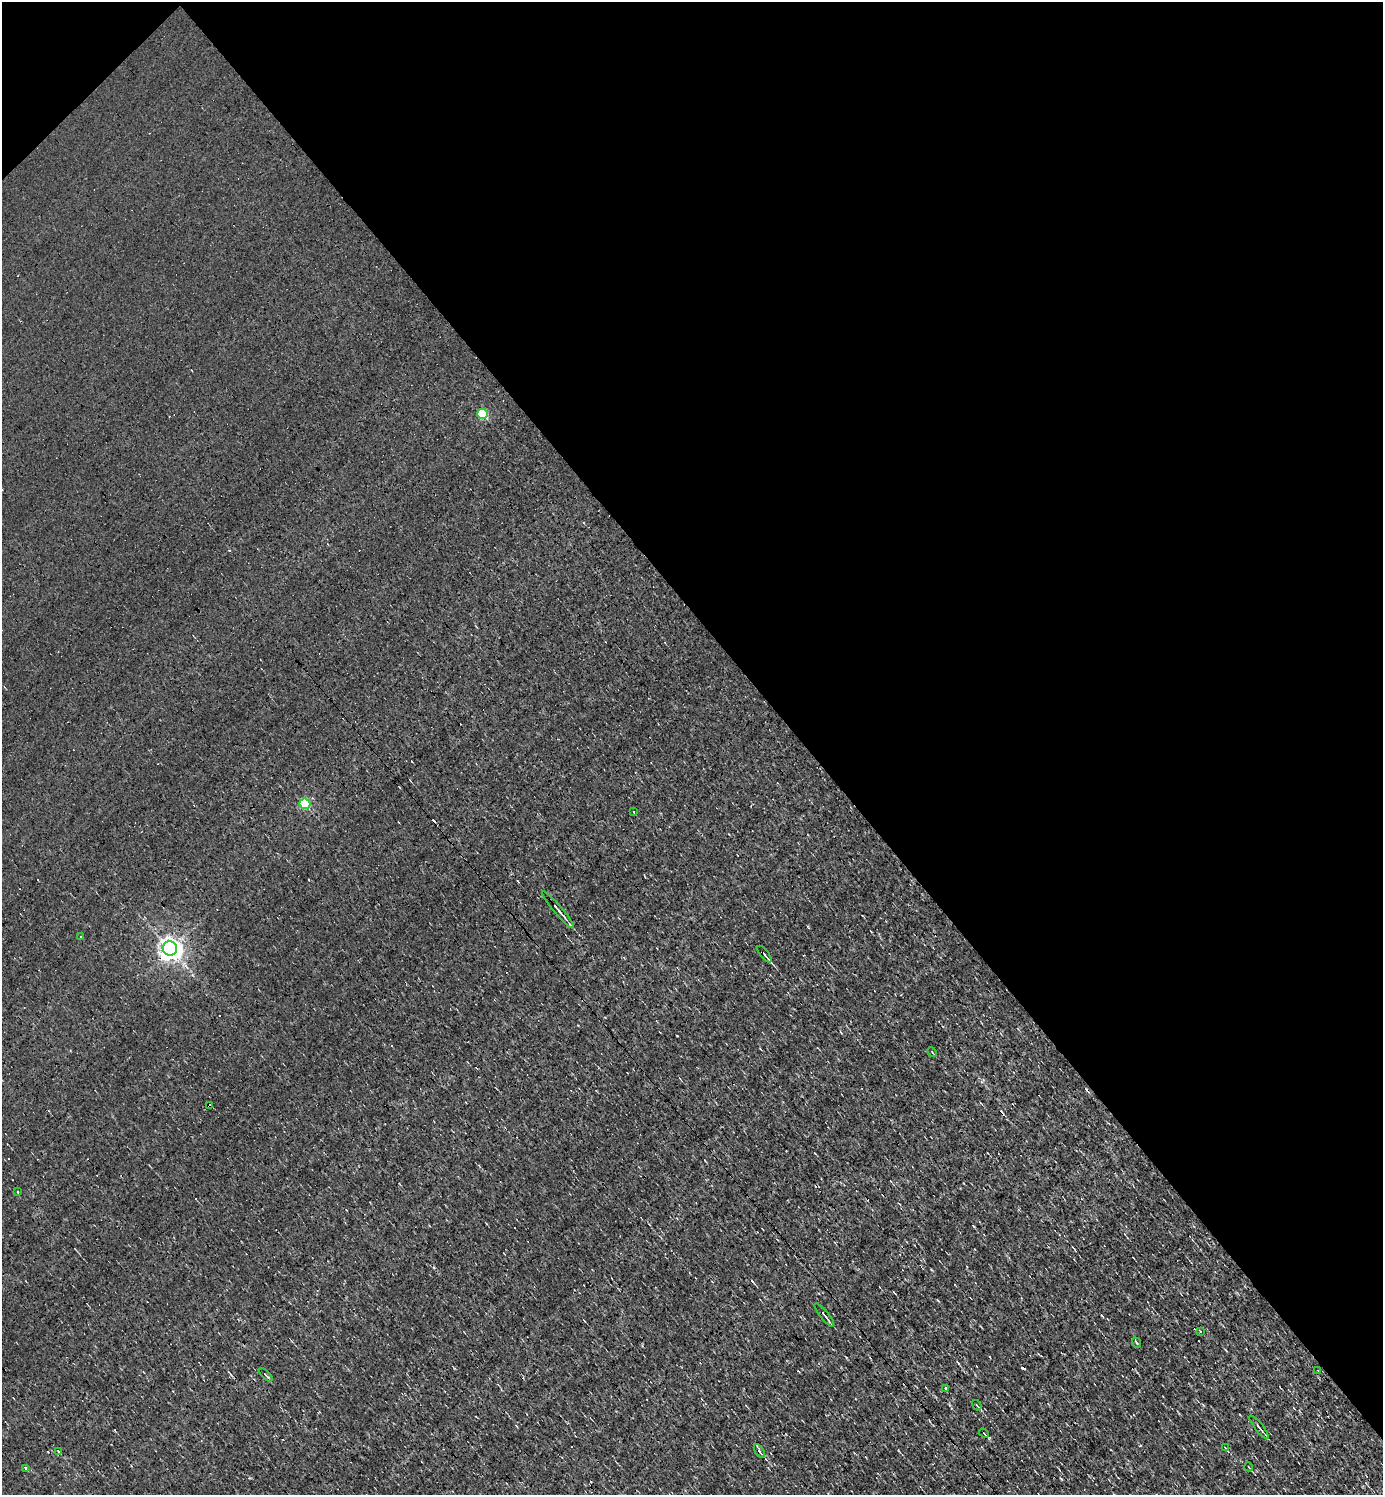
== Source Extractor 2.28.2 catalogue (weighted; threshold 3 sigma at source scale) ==
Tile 3 of 4 x 4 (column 3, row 1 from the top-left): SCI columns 2915-4295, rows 4481-5973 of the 5973 x 5973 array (HDU 1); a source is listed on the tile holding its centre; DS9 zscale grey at full resolution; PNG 1385 x 1497 px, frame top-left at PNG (2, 2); each listed source drawn as its Kron ellipse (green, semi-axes under 4 px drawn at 4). Shown black and unused: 43% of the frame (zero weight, under 3 of 4 exposures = <1% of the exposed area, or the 3 px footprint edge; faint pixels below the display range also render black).
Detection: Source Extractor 2.28.2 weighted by HDU 2 'WHT'; one run over the whole footprint, this tile lists its part. Background 9.75e-05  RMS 0.041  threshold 0.185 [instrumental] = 3 sigma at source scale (4.5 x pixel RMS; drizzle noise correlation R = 1.50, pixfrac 1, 0.05/0.05 arcsec/px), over >= 5 px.
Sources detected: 37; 13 cosmic-ray / hot-pixel residue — neither listed nor drawn; the other 24 listed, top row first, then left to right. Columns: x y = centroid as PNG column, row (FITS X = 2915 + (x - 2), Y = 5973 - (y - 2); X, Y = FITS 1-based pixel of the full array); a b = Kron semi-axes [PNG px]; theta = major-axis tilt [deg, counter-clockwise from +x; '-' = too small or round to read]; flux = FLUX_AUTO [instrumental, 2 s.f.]
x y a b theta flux
482 414 5 5 - 240
305 804 5 5 - 330
634 812 3 3 - 29
558 910 24 3 -49 22
81 937 3 3 - 6.7
170 948 7 7 - 3100
764 954 10 2 -52 9.6
932 1052 5 3 - 3.7
210 1106 3 2 - 10
17 1192 3 2 - 4.4
824 1315 15 2 -51 12
1200 1331 4 2 - 2.7
1137 1343 5 3 - 3.7
1318 1371 3 2 - 2.6
266 1375 8 2 -45 4.8
945 1388 4 3 - 6.1
977 1405 5 2 - 4.3
1259 1427 14 2 -52 13
984 1433 5 3 - 5.4
1225 1447 4 2 - 4.1
58 1451 4 2 - 2.9
759 1451 7 3 -57 11
1249 1467 4 3 - 3.1
26 1469 3 3 - 65
Overlapping masked pixels (flux is a lower limit): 1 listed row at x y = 210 1106